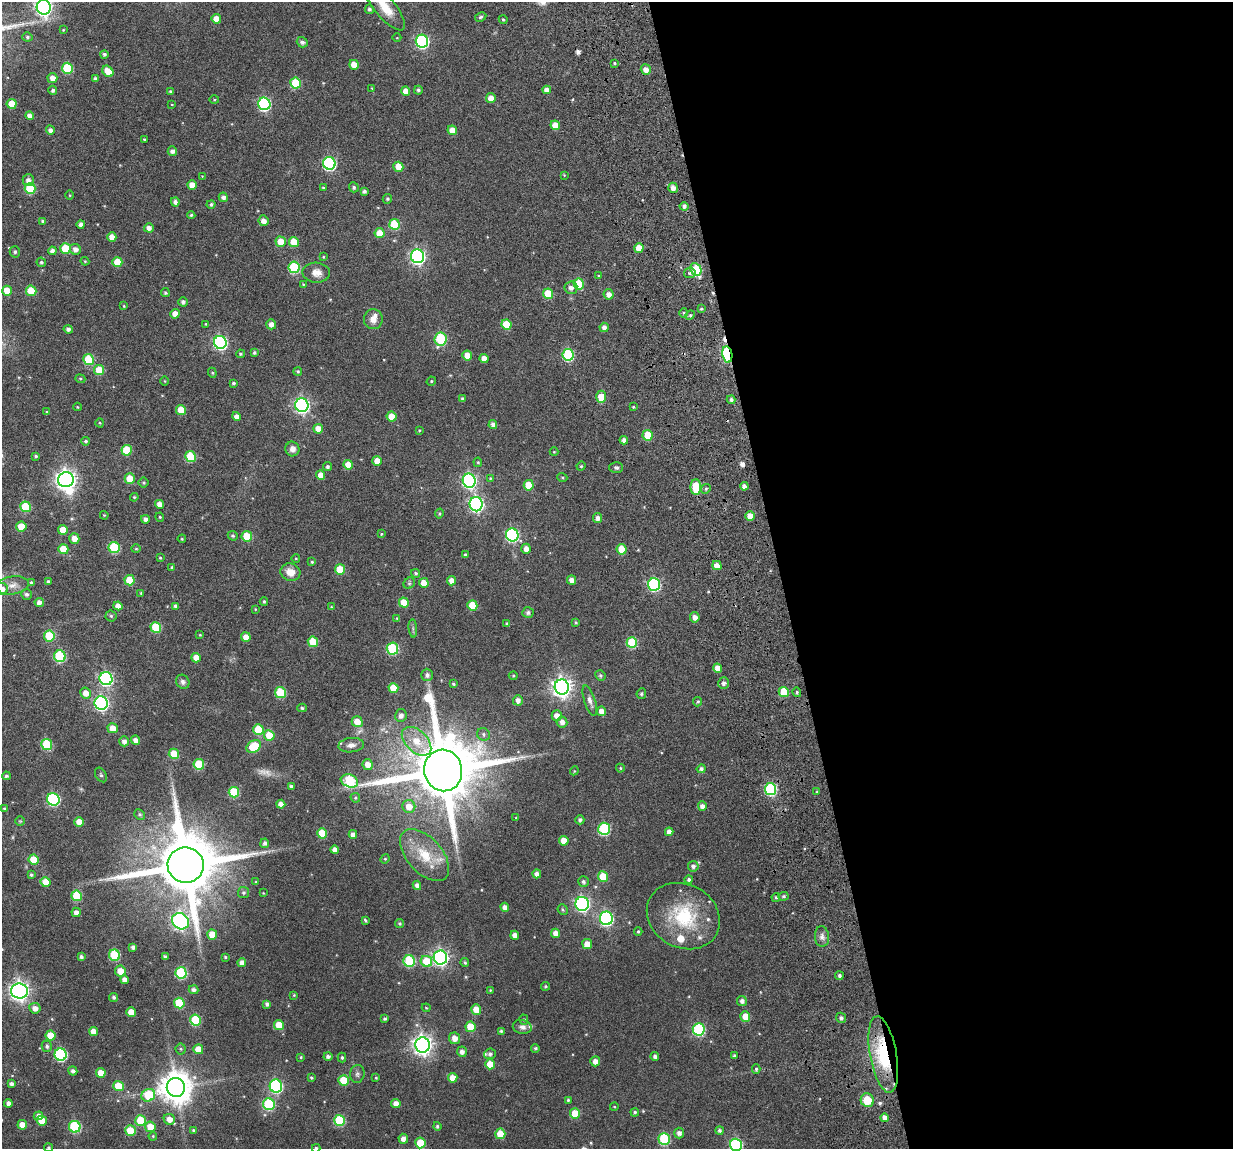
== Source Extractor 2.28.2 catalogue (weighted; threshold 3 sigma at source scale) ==
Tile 8 of 4 x 4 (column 4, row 2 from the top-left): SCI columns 3828-5058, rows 2517-3663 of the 5280 x 5236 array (HDU 1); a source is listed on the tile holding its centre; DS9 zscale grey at full resolution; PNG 1235 x 1151 px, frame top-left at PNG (2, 2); each listed source drawn as its Kron ellipse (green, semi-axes under 4 px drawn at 4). Shown black and unused: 37% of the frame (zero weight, under 3 of 6 exposures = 11% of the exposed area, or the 3 px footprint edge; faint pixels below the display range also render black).
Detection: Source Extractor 2.28.2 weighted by HDU 2 'WHT'; one run over the whole footprint, this tile lists its part. Background 0.0889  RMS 0.0097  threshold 0.0396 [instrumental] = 3 sigma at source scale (4.09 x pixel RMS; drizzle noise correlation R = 1.36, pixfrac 0.8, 0.05/0.05 arcsec/px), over >= 5 px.
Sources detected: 439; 6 too faint to see at this stretch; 1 inside a brighter object's white glare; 5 cosmic-ray / hot-pixel residue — neither listed nor drawn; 6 inside a brighter listed object's ellipse — not listed separately; the other 421 listed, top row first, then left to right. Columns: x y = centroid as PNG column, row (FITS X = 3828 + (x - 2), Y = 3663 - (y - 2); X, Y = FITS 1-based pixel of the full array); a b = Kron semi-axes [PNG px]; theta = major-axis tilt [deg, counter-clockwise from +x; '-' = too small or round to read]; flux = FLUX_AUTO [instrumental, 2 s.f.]
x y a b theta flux
44 7 7 7 - 290
385 7 28 10 -50 16
369 9 5 4 - 2
481 17 6 4 27 1.3
216 19 5 4 - 8.2
503 20 4 3 - 1.2
63 30 3 3 - 0.69
27 37 5 4 - 1.5
397 38 4 3 - 0.56
422 41 6 6 - 130
302 42 5 5 - 2.6
104 54 4 4 - 1.9
614 63 4 3 - 0.97
354 65 5 4 - 9.6
67 68 5 5 - 36
646 69 5 5 - 5.3
108 71 6 5 - 12
52 78 5 5 - 5.9
95 79 4 4 - 2
295 83 5 5 - 38
372 88 3 3 - 0.77
53 90 4 4 - 1.9
418 90 4 4 - 1.5
547 90 4 4 - 4.1
170 91 3 3 - 0.99
406 91 4 4 - 6.6
491 98 5 5 - 6.9
214 99 5 3 - 0.85
12 104 5 5 - 12
264 104 6 6 - 110
172 105 4 3 - 0.6
30 116 4 4 - 4.3
555 125 5 4 - 11
50 130 5 4 - 3.1
452 130 5 4 - 7.6
144 139 3 2 - 0.72
172 151 5 4 - 3.1
329 163 6 6 - 120
398 167 5 5 - 14
564 175 4 4 - 0.68
202 176 4 4 - 0.59
28 180 6 5 - 4.2
192 185 5 4 - 7.3
354 187 5 4 - 1.7
323 188 3 3 - 0.81
673 188 5 4 - 5
30 189 5 5 - 36
364 191 4 3 - 2.2
70 195 5 3 - 0.67
223 197 5 4 - 3.1
387 199 5 4 - 1.4
175 202 4 4 - 3
211 204 4 4 - 1.7
684 206 4 4 - 2.9
191 215 4 4 - 1.1
43 221 4 4 - 1.5
264 221 5 5 - 5.1
81 224 4 4 - 3.2
394 224 5 5 - 33
149 228 5 4 - 4.1
380 233 5 5 - 14
112 237 5 4 - 6.1
281 242 5 5 - 13
294 242 5 5 - 17
639 248 5 4 - 10
65 249 5 5 - 29
75 249 6 5 - 4.2
52 251 4 4 - 3.1
15 252 6 5 - 1.4
417 256 7 6 - 220
323 257 4 4 - 0.84
85 261 4 4 - 0.82
41 262 5 4 - 1.3
117 262 5 5 - 19
294 267 6 5 - 64
696 269 7 5 -66 44
316 273 14 10 -3 7.4
690 273 6 5 - 2.3
599 276 4 3 - 0.92
303 284 4 3 - 0.73
579 284 5 5 - 30
571 288 6 6 - 3.8
7 291 5 5 - 15
31 291 5 5 - 24
165 293 4 4 - 1.4
548 294 5 5 - 25
609 294 5 5 - 4.5
183 302 4 4 - 2.3
124 306 4 4 - 0.8
701 309 4 4 - 1.2
683 313 5 3 - 0.99
175 314 4 4 - 7.5
690 315 5 4 - 1.4
373 319 10 9 - 6.1
206 324 3 2 - 0.64
271 324 5 5 - 4.4
506 325 5 5 - 23
604 327 4 4 - 3.3
68 329 4 4 - 2.8
441 339 6 6 - 64
220 342 6 6 - 160
254 353 4 4 - 1.4
240 354 4 4 - 1.2
727 354 8 5 -81 93
568 355 6 5 - 71
467 356 5 5 - 9
88 359 5 5 - 35
484 359 5 4 - 6.6
99 370 5 5 - 20
298 371 4 4 - 1.4
212 373 5 4 - 0.87
80 379 5 4 - 1
165 381 5 3 - 0.68
431 381 5 4 - 0.91
234 383 4 3 - 1.3
601 397 6 5 - 15
463 399 4 3 - 2
731 400 4 4 - 2.2
302 405 7 6 - 210
77 407 4 3 - 0.73
633 407 3 3 - 0.79
181 410 5 5 - 13
47 412 3 3 - 0.73
236 416 4 4 - 4.2
392 417 5 5 - 14
100 423 4 4 - 0.86
493 424 4 4 - 3.1
318 429 5 4 - 9.1
419 430 4 3 - 0.77
648 435 5 5 - 22
624 440 4 4 - 2.8
86 441 4 4 - 1.4
292 449 7 7 - 4.1
127 450 5 5 - 31
554 452 4 4 - 0.76
36 456 4 3 - 1.3
191 457 5 5 - 36
377 461 5 4 - 8.3
478 462 5 4 - 0.97
348 465 5 4 - 9.9
581 466 5 4 - 0.98
327 467 4 4 - 1.8
616 467 7 5 1 2.1
321 475 4 4 - 9
562 477 5 3 - 0.81
490 478 4 3 - 0.65
130 479 5 5 - 18
66 480 8 7 - 490
469 481 7 6 - 180
143 483 5 5 - 1.3
529 485 5 5 - 20
744 486 4 4 - 3.6
696 487 8 5 -89 29
706 489 5 4 - 1.3
134 497 4 3 - 0.82
160 504 4 4 - 5.4
476 504 7 6 - 190
25 507 5 5 - 35
439 514 5 4 - 1.1
104 515 4 3 - 0.68
750 516 4 4 - 8.3
160 517 4 4 - 0.83
598 518 5 4 - 3.8
145 519 4 4 - 3
21 526 5 5 - 13
63 530 5 5 - 11
381 534 4 4 - 0.85
512 535 6 6 - 120
233 536 5 4 - 1.5
247 536 5 5 - 26
74 539 5 5 - 6.9
182 539 4 3 - 0.88
114 548 5 5 - 52
63 549 5 5 - 16
136 549 4 4 - 0.9
526 549 5 5 - 5.5
622 549 5 5 - 19
465 555 3 3 - 1.9
160 558 4 3 - 0.92
296 558 4 3 - 0.58
312 562 4 4 - 1.1
717 566 5 4 - 6.1
172 567 4 3 - 1.2
340 569 5 5 - 22
290 572 10 8 -16 9.3
416 573 4 4 - 1.3
130 580 5 5 - 19
572 580 5 4 - 4.5
48 581 4 3 - 1.1
451 581 5 4 - 5.6
31 583 4 4 - 1.2
409 583 6 5 - 1.2
424 583 5 5 - 12
654 584 6 6 - 98
13 585 16 9 9 6.5
2 589 6 6 - 6.6
141 593 4 4 - 0.81
26 594 5 5 - 2.1
264 601 4 3 - 1.3
39 602 5 4 - 3.8
404 602 5 5 - 15
472 605 5 5 - 17
118 606 4 4 - 5.2
176 606 4 3 - 2.7
331 607 4 3 - 0.69
255 609 4 3 - 0.59
528 612 6 5 - 1.8
111 616 5 5 - 1.5
695 617 5 5 - 4.5
397 618 4 3 - 0.57
576 623 4 4 - 1.2
507 624 4 4 - 1.3
156 627 5 5 - 35
413 628 9 3 -85 1.5
200 635 4 3 - 0.64
49 636 5 5 - 30
246 637 5 4 - 8
313 642 5 5 - 22
632 643 5 5 - 42
392 649 6 6 - 64
60 656 6 5 - 61
196 658 5 4 - 10
718 668 5 4 - 7.1
427 675 6 6 - 2.9
600 675 5 5 - 1.7
513 676 4 4 - 0.79
106 679 7 6 - 150
183 682 7 6 - 2.7
724 683 6 5 - 2.8
453 684 3 3 - 1.2
562 687 7 7 - 450
393 688 5 5 - 15
280 692 5 5 - 40
784 692 5 5 - 23
797 692 5 4 - 1.3
86 693 5 5 - 7.3
641 694 5 4 - 1.2
518 700 5 5 - 4.5
590 701 16 5 -72 3.9
698 702 5 4 - 1.2
101 703 7 6 - 180
302 708 5 4 - 1.4
602 711 5 4 - 6.8
401 715 6 6 - 3.9
557 716 5 5 - 6
357 722 5 5 - 12
562 722 5 5 - 4.5
113 728 5 5 - 11
258 729 5 5 - 26
483 734 7 6 - 2.1
269 735 5 5 - 20
135 740 4 4 - 4.2
124 741 5 4 - 3.5
417 741 17 11 -43 15
47 745 6 5 - 46
351 745 13 7 5 4.6
254 747 8 5 32 31
174 754 5 5 - 20
199 764 5 5 - 36
368 764 5 5 - 6.4
620 768 4 4 - 0.85
701 769 4 4 - 2.1
443 770 21 19 -78 9500
574 771 4 3 - 0.7
101 775 8 5 -59 1.5
6 776 4 4 - 1.5
349 781 9 6 -20 64
291 786 4 3 - 2.1
771 789 6 5 - 90
817 791 4 3 - 0.68
234 792 5 5 - 40
355 798 5 4 - 1.1
53 799 6 6 - 100
281 804 4 4 - 5.5
409 806 6 6 - 9.2
702 806 5 4 - 3.9
4 809 4 4 - 1.2
140 815 5 5 - 1.6
516 818 3 3 - 0.71
580 820 4 4 - 2.4
20 821 5 4 - 0.89
79 822 5 4 - 9
604 829 6 6 - 79
669 832 4 4 - 5
322 833 5 5 - 21
353 834 4 4 - 3.7
564 841 5 4 - 10
265 843 5 4 - 2.5
335 850 4 4 - 4.3
425 855 31 17 -48 27
385 859 5 4 - 1.1
34 860 5 5 - 20
186 865 18 18 - 8800
693 866 5 5 - 2.6
537 874 4 4 - 4.2
31 875 4 3 - 1.5
603 877 5 5 - 21
689 880 4 4 - 1.7
46 882 5 5 - 13
256 882 4 3 - 0.84
583 882 5 5 - 2.3
417 885 4 4 - 4
244 893 5 5 - 1.5
263 893 3 3 - 0.49
77 896 5 5 - 32
783 896 5 4 - 1.4
776 897 4 3 - 1.4
582 904 7 6 - 190
505 907 4 4 - 4.3
563 910 5 5 - 1.3
76 912 4 4 - 3.9
683 916 38 31 -29 56
606 918 7 6 - 150
365 920 4 3 - 1
180 921 9 7 -37 250
400 924 4 4 - 1.4
638 932 4 3 - 0.99
556 933 5 4 - 7.4
212 935 5 5 - 13
515 935 4 4 - 4.9
822 937 10 7 -85 3.6
587 944 5 5 - 8.8
133 947 4 4 - 2.6
114 955 6 5 - 43
81 957 4 3 - 2.2
165 957 4 3 - 2.1
225 957 3 3 - 1
440 957 7 6 - 240
409 961 6 5 - 57
426 961 6 5 - 24
242 963 4 4 - 4.8
465 963 4 4 - 1.4
120 971 5 5 - 10
181 973 6 5 - 64
839 976 4 4 - 2.1
125 980 4 4 - 5.4
545 986 4 4 - 1
193 990 5 4 - 2.9
490 990 3 3 - 0.59
19 991 8 7 - 460
294 995 4 4 - 0.77
114 997 5 4 - 1.7
742 1001 5 5 - 3.2
179 1003 5 5 - 34
267 1004 4 4 - 2.5
35 1008 5 5 - 4.8
426 1008 4 3 - 0.73
476 1010 5 5 - 11
131 1012 5 4 - 9.4
745 1016 5 5 - 13
841 1018 5 4 - 2.1
385 1019 4 4 - 1.4
195 1020 5 5 - 43
524 1020 5 4 - 1.1
279 1025 5 5 - 16
470 1027 5 5 - 20
522 1027 9 7 -11 3.5
699 1029 6 6 - 87
93 1031 4 4 - 7.4
501 1031 4 4 - 1.1
50 1035 5 5 - 15
454 1038 6 5 - 6.4
423 1045 7 7 - 480
47 1046 6 5 - 2.2
535 1048 4 4 - 1.4
181 1049 5 5 - 1.3
198 1049 5 5 - 11
462 1052 5 5 - 4.2
490 1054 6 5 - 2.2
883 1054 39 13 -80 54
61 1055 6 6 - 98
734 1056 3 3 - 1.2
301 1057 4 3 - 0.88
328 1057 4 4 - 2.7
342 1057 5 4 - 1.4
655 1057 4 4 - 2.7
595 1061 5 5 - 5
490 1064 5 5 - 14
756 1069 5 4 - 1.3
73 1071 4 4 - 2.7
101 1073 5 4 - 12
357 1074 9 7 81 2.4
311 1078 4 3 - 1.2
376 1078 3 2 - 0.74
453 1078 5 4 - 9
344 1080 5 5 - 24
11 1084 4 4 - 2.7
118 1086 5 5 - 18
276 1086 6 6 - 100
176 1087 9 9 - 1500
148 1095 7 6 - 31
568 1100 3 3 - 1.1
867 1100 7 6 - 19
8 1103 4 4 - 3.6
269 1104 6 6 - 70
396 1104 5 4 - 5.8
614 1107 4 3 - 0.56
635 1112 4 4 - 1.5
575 1114 5 5 - 21
38 1116 5 4 - 3.9
885 1118 4 4 - 4.4
169 1119 6 5 - 7.5
140 1120 5 5 - 26
339 1120 5 5 - 48
42 1121 5 5 - 14
22 1125 5 4 - 11
437 1126 4 4 - 1.4
75 1127 6 5 - 67
150 1127 5 5 - 13
193 1130 4 4 - 1.1
130 1131 5 5 - 18
720 1131 4 4 - 1.8
679 1133 5 5 - 3.6
500 1134 5 5 - 18
153 1136 4 3 - 0.8
403 1139 5 5 - 4.3
664 1139 6 5 - 61
420 1143 5 5 - 25
736 1145 6 6 - 99
49 1148 4 4 - 1.4
316 1148 4 4 - 1.5
Overlapping masked pixels (flux is a lower limit): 4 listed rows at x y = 696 269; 727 354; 718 668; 883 1054
Isophote crosses this tile's border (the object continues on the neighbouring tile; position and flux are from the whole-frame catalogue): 7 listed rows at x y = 44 7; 385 7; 7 291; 2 589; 736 1145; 49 1148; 316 1148